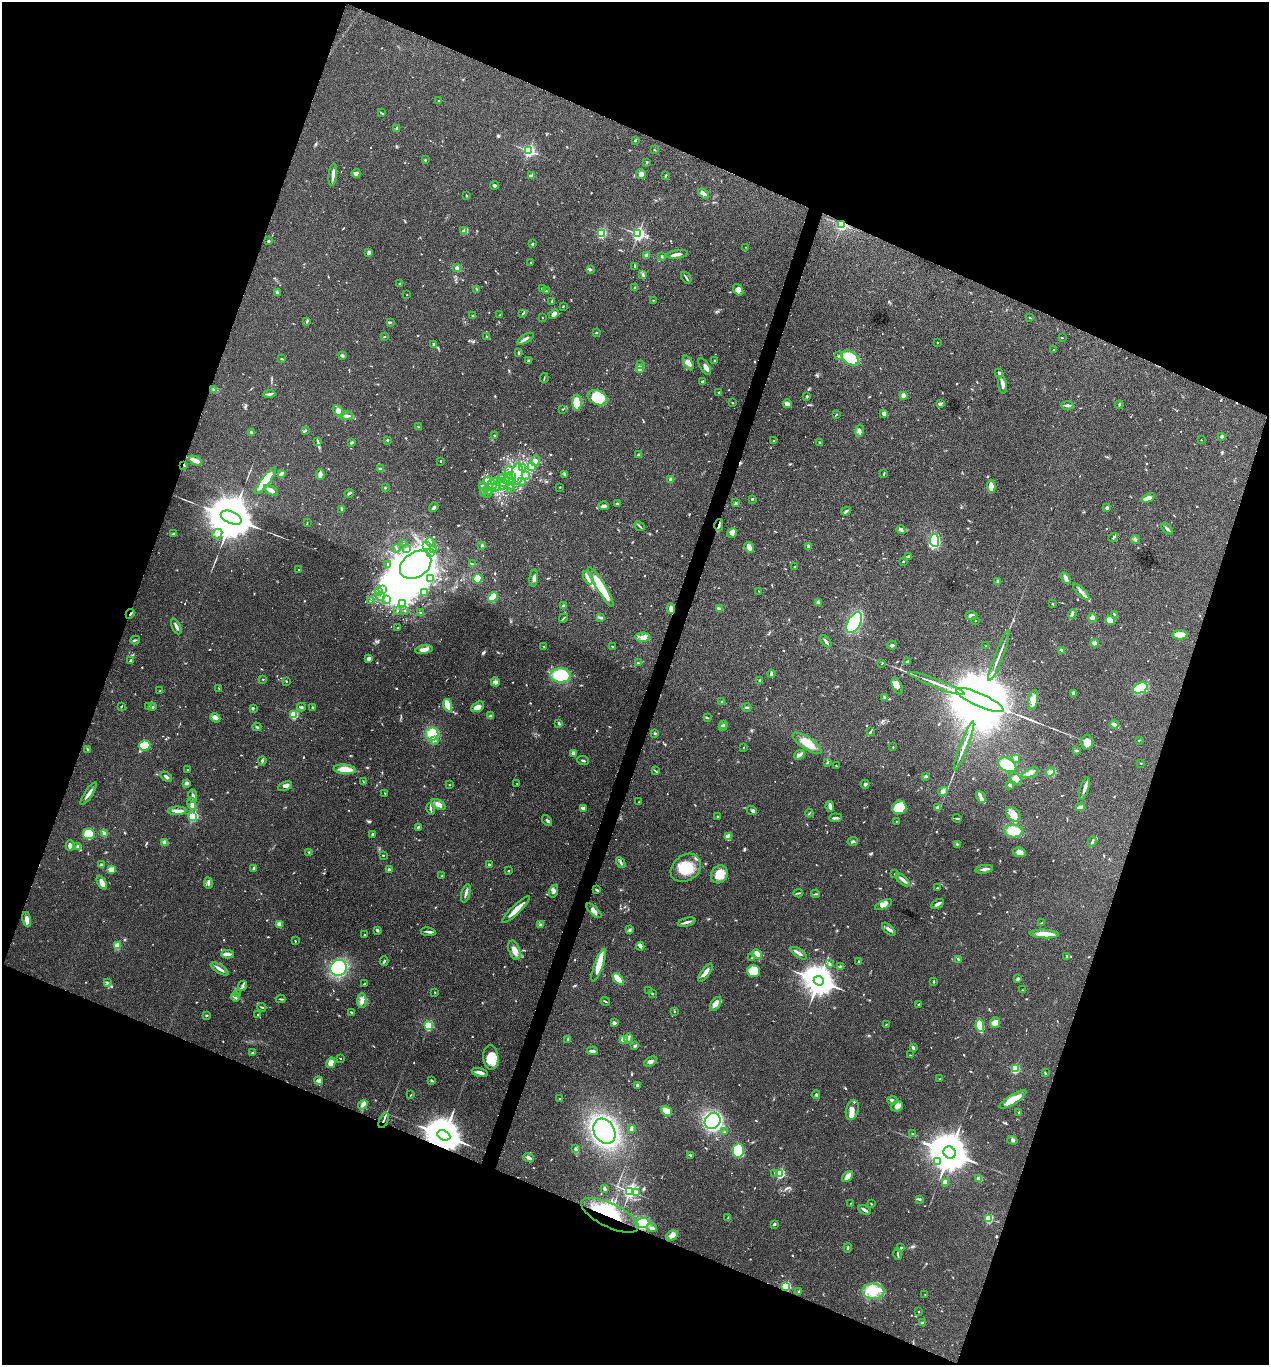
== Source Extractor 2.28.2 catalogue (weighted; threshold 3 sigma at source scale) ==
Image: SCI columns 137-5203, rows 6-5457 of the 5470 x 5459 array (HDU 1 of 3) = the unmasked area's bounding box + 8 px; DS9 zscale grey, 4 x 4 block average (1 PNG px = mean of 4 x 4 image px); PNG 1271 x 1367 px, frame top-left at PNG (2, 2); each listed source drawn as its Kron ellipse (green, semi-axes under 4 px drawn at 4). Shown black and unused: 41% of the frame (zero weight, under 3 of 4 exposures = <1% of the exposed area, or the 3 px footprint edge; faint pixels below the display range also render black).
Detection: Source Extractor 2.28.2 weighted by HDU 2 'WHT'. Background 0.0608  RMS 0.0055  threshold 0.0247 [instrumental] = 3 sigma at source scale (4.5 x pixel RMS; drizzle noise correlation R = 1.50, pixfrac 1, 0.05/0.05 arcsec/px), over >= 5 px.
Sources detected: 917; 2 too faint to see at this stretch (4 x 4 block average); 18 inside a brighter object's white glare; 1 cosmic-ray / hot-pixel residue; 1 long thin detection or spike segment (spike, bleed or trail) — neither listed nor drawn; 27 coinciding with a brighter row at this scale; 61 inside a brighter listed object's ellipse — not listed separately; of the other 807, all 500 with FLUX_AUTO >= 1.82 (the completeness limit of this list) listed and drawn (307 fainter detections not listed), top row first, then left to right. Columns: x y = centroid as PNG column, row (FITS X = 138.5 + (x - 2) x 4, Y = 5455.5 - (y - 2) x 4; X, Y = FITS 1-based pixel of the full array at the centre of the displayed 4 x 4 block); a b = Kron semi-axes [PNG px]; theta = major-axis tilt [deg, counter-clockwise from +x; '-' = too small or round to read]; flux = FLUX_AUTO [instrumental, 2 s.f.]
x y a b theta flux
438 101 3 2 - 2.9
382 113 4 2 - 2.4
397 129 3 3 - 5.1
635 141 2 2 - 2.7
654 150 3 2 - 1.9
529 151 2 2 - 630
425 160 2 2 - 3.9
647 162 2 2 - 3.7
356 173 4 2 - 12
641 174 5 5 - 10
333 175 11 3 83 17
531 176 3 2 - 2.7
665 176 2 2 - 4
495 185 4 2 - 8.5
703 193 6 4 -37 9.9
466 195 2 2 - 2.3
842 224 2 2 - 670
464 230 4 3 - 12
601 233 2 2 - 410
638 234 2 2 - 890
268 241 2 2 - 5.3
532 244 3 2 - 3.5
746 247 2 2 - 2
369 253 4 3 - 8.4
677 254 11 2 7 14
646 256 2 2 - 43
662 257 2 2 - 2.2
531 263 2 2 - 2.8
635 266 3 2 - 2.2
457 268 3 3 - 7.8
591 269 4 2 - 3.8
643 275 4 2 - 4.5
686 278 6 2 -54 5
400 284 2 2 - 3.3
542 288 3 2 - 2.8
635 288 3 2 - 5
477 289 3 2 - 2.8
738 290 6 4 -53 12
547 291 3 2 - 3.1
277 293 4 3 - 6.5
407 295 2 2 - 3.6
653 300 2 2 - 2
552 301 4 2 - 5.2
563 306 2 2 - 2
523 314 2 2 - 2
554 314 5 4 - 16
500 315 3 2 - 2
472 316 2 2 - 4.3
542 317 2 2 - 2
1030 318 3 2 - 2.6
307 321 3 2 - 3.7
390 322 3 2 - 2.9
596 333 2 2 - 2.8
385 337 2 2 - 1.9
487 337 3 2 - 2.5
1062 338 2 2 - 2
526 339 9 2 31 9.4
937 343 2 2 - 2.7
434 344 3 2 - 2.7
1054 350 2 2 - 4.3
518 353 3 2 - 4.3
342 356 3 2 - 6.5
839 356 3 2 - 3.2
850 358 9 6 -35 150
282 359 3 2 - 2.3
529 361 2 2 - 2.6
715 361 2 2 - 8.7
688 363 8 3 -64 12
641 365 2 2 - 7.5
705 366 9 4 -58 13
640 368 2 2 - 110
999 373 3 2 - 7.5
544 378 5 2 - 2.6
702 382 2 2 - 4.6
1003 385 9 3 -85 15
214 390 3 2 - 2.4
719 392 3 2 - 3.3
269 394 6 2 5 6.6
903 395 2 2 - 58
807 396 3 2 - 3.6
598 398 10 7 -24 120
577 403 8 4 -87 87
732 403 2 2 - 2.2
941 403 4 2 - 3.9
787 404 4 4 - 14
1067 405 6 2 -2 10
1119 405 4 2 - 3.1
562 409 2 2 - 2.5
338 411 6 4 -45 19
884 413 4 3 - 11
836 414 3 2 - 3.5
346 416 6 3 1 8.7
419 427 3 2 - 1.9
305 430 4 2 - 3.2
859 431 6 3 79 8.7
251 432 3 2 - 4
494 435 2 2 - 9.5
1222 436 2 2 - 7
387 440 2 2 - 3.3
1201 440 2 2 - 1.9
774 441 2 2 - 4
318 442 4 2 - 3.8
352 442 3 3 - 4
820 443 4 2 - 3.2
639 455 3 2 - 12
195 461 7 3 -24 23
441 461 2 2 - 6.1
536 461 5 3 - 11
184 465 3 2 - 2.5
522 467 2 2 - 2.9
531 467 2 2 - 2.4
380 469 2 2 - 9.8
508 471 2 2 - 2.7
281 474 4 2 - 7.9
517 474 11 5 86 36
565 474 4 3 - 4.6
884 474 3 2 - 3.2
320 475 5 3 - 15
511 475 2 2 - 1.8
526 475 2 2 - 2.7
503 477 2 2 - 2.4
671 479 2 2 - 55
265 481 16 4 52 130
488 481 4 3 - 8.5
506 481 3 2 - 2.9
494 482 2 2 - 2.9
512 482 2 2 - 34
521 482 2 2 - 1.9
503 483 5 2 - 6.5
492 485 5 2 - 5.3
483 486 2 2 - 2.1
502 486 2 2 - 3.4
510 486 2 2 - 1.9
991 486 7 3 -85 27
496 487 2 2 - 2.7
560 487 2 2 - 2.3
385 488 2 2 - 2.6
510 488 2 2 - 1.8
271 490 8 2 -32 21
490 491 3 2 - 2.3
483 492 2 2 - 3.7
349 493 4 2 - 3.8
488 493 2 2 - 3.6
1148 498 7 4 24 13
752 499 3 2 - 2.9
736 503 3 2 - 2.1
617 504 2 2 - 5.9
604 506 5 3 - 9
434 507 5 2 - 6.6
1107 508 2 2 - 28
342 510 2 2 - 7.2
846 511 5 2 - 4.9
231 518 11 6 -23 28000
307 523 3 2 - 1.9
719 525 6 2 76 6.9
640 526 6 2 -41 4.9
1167 529 7 2 -48 9.1
901 530 4 3 - 8.3
732 533 5 3 - 9.3
173 534 3 2 - 6.1
217 534 5 3 - 9.6
1113 538 5 2 - 3.9
1135 539 4 2 - 6.1
935 540 7 4 -82 120
430 542 4 3 - 6.1
403 543 2 2 - 3.7
482 545 2 2 - 13
426 546 3 2 - 4.9
808 546 3 2 - 7.1
749 547 5 2 - 22
396 548 2 2 - 2.4
407 549 2 2 - 9.3
434 549 3 2 - 3.3
430 553 2 2 - 3.2
909 556 4 2 - 4.1
903 561 2 2 - 2.7
387 564 2 2 - 6
472 564 3 2 - 2.4
416 565 17 12 36 2300
795 567 3 2 - 2.1
298 569 2 2 - 4.5
534 578 8 3 83 12
588 578 7 3 -65 12
1066 578 6 4 -59 12
430 579 3 2 - 2.1
478 579 5 4 - 50
998 581 2 2 - 2.4
601 587 23 4 -59 100
382 589 4 2 - 5.5
379 591 2 2 - 3.8
759 591 2 2 - 1.8
1081 592 11 2 -46 12
425 593 3 3 - 21
381 597 4 2 - 4.5
493 597 5 3 - 61
387 599 3 2 - 4.7
370 601 2 2 - 1.8
818 602 3 2 - 3
402 603 3 2 - 4.2
1053 604 2 2 - 2.2
563 606 4 2 - 4.9
671 609 5 2 - 20
719 609 4 2 - 3.7
397 610 2 2 - 5.5
405 611 2 2 - 2.5
420 613 3 2 - 3.1
130 614 5 2 - 3.2
1072 614 5 2 - 5.7
1115 614 4 2 - 3.3
971 616 6 3 -2 8.6
563 618 5 2 - 3.2
600 618 3 2 - 3.4
1092 618 5 3 - 7
976 620 2 2 - 1.9
1110 620 5 4 - 22
854 622 11 6 60 240
176 626 8 2 -64 10
398 628 2 2 - 2.5
1180 635 8 4 0 45
642 637 7 4 1 15
135 640 4 2 - 4.1
826 641 7 2 -50 10
1095 643 4 3 - 11
892 645 5 3 - 7.3
544 646 3 2 - 2.2
612 646 2 2 - 2.3
986 646 3 2 - 2.3
424 650 9 3 9 22
1062 650 3 2 - 7.7
999 655 27 2 69 22
369 659 4 3 - 7.8
131 661 4 3 - 9.6
907 662 3 2 - 5
638 663 2 2 - 7.6
882 664 3 2 - 2.6
771 674 4 2 - 4.9
561 675 10 7 -1 140
263 679 2 2 - 1.8
759 680 3 2 - 2.7
286 681 2 2 - 2.9
495 682 4 3 - 6.9
936 683 30 2 -21 29
897 686 9 4 -66 17
1140 688 8 5 22 160
219 689 3 2 - 2.2
160 691 2 2 - 3.3
1073 693 3 2 - 8.9
884 697 4 2 - 3.7
980 700 26 6 -24 90000
1033 700 10 4 79 24
722 701 2 2 - 4.8
448 705 6 2 -71 86
148 706 2 2 - 2.3
121 707 3 2 - 2.5
153 707 3 2 - 3.6
301 707 4 2 - 5
478 707 7 4 32 19
746 707 5 2 - 4.1
253 708 3 3 - 3.2
312 708 3 2 - 3
294 715 2 2 - 210
491 716 3 2 - 14
707 717 3 2 - 3
215 718 5 3 - 13
559 723 3 2 - 3.6
724 724 2 2 - 8.6
1114 725 4 3 - 12
257 727 4 2 - 3.8
722 727 2 2 - 49
871 732 2 2 - 2.3
655 733 3 2 - 3
432 734 6 6 - 82
1139 740 3 2 - 2.8
435 741 2 2 - 2.7
1087 742 7 5 -79 42
807 743 17 6 -34 48
144 745 6 5 - 110
964 746 26 2 69 22
743 747 2 2 - 1.9
893 747 2 2 - 1.9
88 749 3 2 - 3.8
1077 751 2 2 - 4.9
573 753 2 2 - 38
799 755 6 3 38 8.4
1016 758 4 3 - 7.5
262 761 4 3 - 4.6
583 761 6 2 -7 3.8
827 762 2 2 - 5.9
1141 763 2 2 - 2
1007 765 10 6 -29 94
836 766 2 2 - 2.8
345 769 11 4 -6 44
188 770 2 2 - 1.9
655 771 2 2 - 2
1050 772 5 3 - 7.6
1030 773 9 4 24 16
926 776 3 2 - 3.6
166 777 6 2 -33 8.9
1016 779 8 4 -49 15
363 781 3 2 - 2
187 783 2 2 - 9.3
517 783 2 2 - 2.1
865 784 4 3 - 5.5
449 785 2 2 - 4.3
1010 785 4 2 - 3.4
285 786 7 3 24 11
1085 788 12 2 73 17
943 791 5 3 - 9.7
88 794 13 2 56 17
385 794 4 2 - 2.2
193 796 6 2 -80 13
981 797 6 4 -64 11
639 802 3 2 - 2.5
192 803 6 3 -80 11
438 804 7 4 -29 16
830 807 5 3 - 11
899 807 7 6 - 100
1080 807 4 2 - 17
583 808 2 2 - 9.6
938 808 2 2 - 46
431 809 6 2 -76 6.4
177 811 9 3 1 17
752 811 5 2 - 5.6
809 813 4 2 - 2.8
1013 814 8 6 -46 28
193 816 2 2 - 390
718 817 3 2 - 2.4
835 818 6 2 6 6.5
957 818 4 2 - 4.8
547 821 6 2 -53 4.9
896 821 2 2 - 2.6
418 827 3 2 - 3.2
1013 831 9 6 -3 71
89 834 6 5 - 100
105 834 2 2 - 85
372 834 3 2 - 4.2
728 836 3 2 - 4.7
853 841 5 2 - 5.8
165 842 4 3 - 12
1092 842 5 2 - 7
957 844 3 2 - 3
70 845 5 2 - 20
78 847 3 2 - 13
308 852 2 2 - 2.3
1019 852 6 4 -16 13
383 855 2 2 - 2.3
621 863 6 2 -58 6.1
101 865 3 2 - 11
489 865 3 2 - 5.2
254 868 2 2 - 9.3
686 868 16 12 38 83
984 869 9 2 8 9.2
111 870 4 3 - 35
389 870 3 2 - 5.1
508 871 2 2 - 2.1
719 874 9 8 - 43
895 874 2 2 - 2.4
442 876 3 2 - 3
903 880 8 3 -44 11
102 883 7 3 -62 25
208 883 6 2 -81 6
937 888 2 2 - 3.4
597 890 4 2 - 7.1
554 891 6 4 73 11
466 893 9 2 74 9.8
798 893 5 2 - 3.7
816 894 4 2 - 3
938 904 7 2 29 12
884 905 9 4 25 16
516 910 18 3 44 39
594 911 9 3 -44 13
27 919 8 3 -75 20
687 922 9 2 15 11
1042 923 3 2 - 3.8
279 924 3 2 - 17
540 924 4 2 - 3.4
889 929 8 3 -43 9.4
377 930 3 2 - 5.7
630 930 3 3 - 4.7
428 932 8 2 -8 9
1044 934 15 3 -2 50
365 935 3 2 - 2.5
295 941 3 2 - 2.7
117 946 3 3 - 24
640 946 4 4 - 6.9
514 950 10 5 -72 22
799 953 9 2 -34 8.7
227 954 6 3 3 15
757 954 5 3 - 23
1066 957 2 2 - 1.8
752 958 2 2 - 2.1
958 959 2 2 - 3.5
384 961 5 2 - 4.5
858 961 2 2 - 1.9
830 964 4 2 - 5.7
599 965 17 4 70 55
840 966 3 2 - 2.6
339 968 8 7 - 330
220 969 10 2 -32 12
754 971 6 6 - 73
705 972 11 3 54 21
618 979 6 2 -47 84
1018 979 3 2 - 4.7
819 981 5 4 - 7100
934 981 3 2 - 2.9
107 982 3 2 - 2
364 984 3 2 - 2.6
243 986 5 2 - 5.4
1023 990 3 2 - 2.1
648 991 2 2 - 2
435 992 2 2 - 2.1
652 993 3 2 - 2.5
238 994 2 2 - 2.7
235 997 4 2 - 5.3
281 999 5 2 - 3.7
362 1001 7 4 90 15
605 1001 5 2 - 3.3
716 1004 8 4 58 18
919 1004 3 2 - 3.4
262 1007 4 2 - 3.2
674 1011 3 2 - 2.2
351 1012 4 2 - 2.8
258 1014 2 2 - 2.1
206 1015 2 2 - 3.5
614 1023 3 3 - 8.1
995 1023 5 5 - 15
428 1025 2 2 - 340
886 1025 2 2 - 2.2
980 1026 6 2 -81 120
628 1038 4 3 - 9.6
568 1039 2 2 - 4.3
623 1039 2 2 - 64
634 1045 2 2 - 2.2
913 1048 3 2 - 7.5
592 1051 5 3 - 9.9
253 1053 3 2 - 2.9
910 1055 3 2 - 2.1
340 1058 2 2 - 2.3
491 1058 12 7 -86 65
651 1061 7 3 27 10
331 1063 5 4 - 26
1015 1069 2 2 - 300
480 1073 8 3 -15 17
1045 1073 2 2 - 2.1
940 1079 4 2 - 1.8
318 1080 4 4 - 6.8
431 1080 4 2 - 4.1
638 1085 3 2 - 8.1
411 1095 4 2 - 2.1
816 1095 4 2 - 4.8
560 1099 2 2 - 2.5
1013 1099 15 4 32 51
892 1100 5 3 - 10
363 1105 5 4 - 11
897 1106 6 5 - 17
852 1110 10 6 75 22
666 1111 6 3 -31 45
1019 1112 2 2 - 8.6
384 1120 8 2 67 7.4
713 1121 8 7 - 730
631 1128 3 2 - 9.5
604 1131 13 10 -60 670
725 1132 2 2 - 1.9
912 1133 2 2 - 2
444 1135 7 5 -25 12000
1012 1140 5 3 - 6.4
575 1149 4 2 - 3.8
738 1151 7 5 -87 130
950 1153 6 5 - 15000
690 1155 2 2 - 3
529 1157 5 4 - 8.1
937 1162 2 2 - 3.3
775 1173 3 2 - 2.5
780 1173 2 2 - 350
847 1177 6 4 48 17
979 1179 2 2 - 60
945 1182 2 2 - 97
604 1189 2 2 - 8.4
630 1191 2 2 - 1100
637 1192 4 3 - 7.7
919 1199 4 2 - 3.9
851 1203 3 2 - 2
871 1204 2 2 - 2.4
865 1210 7 2 -29 11
610 1215 31 12 -26 180
728 1218 3 2 - 3.7
989 1219 2 2 - 230
642 1223 7 5 2 120
774 1224 3 2 - 5.1
652 1228 5 3 - 7.3
672 1235 6 4 31 15
848 1248 4 2 - 3.9
901 1248 3 2 - 3.4
898 1254 6 2 -76 5.3
786 1286 2 2 - 330
799 1291 3 2 - 4.5
873 1291 11 7 -1 49
925 1294 2 2 - 2.3
919 1312 2 2 - 3.9
922 1323 3 2 - 3.4
Overlapping masked pixels (flux is a lower limit): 9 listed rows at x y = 842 224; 184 465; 719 525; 671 609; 130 614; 384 1120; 444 1135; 610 1215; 786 1286
Diffuse or blended objects may show on this block-average render without a row.